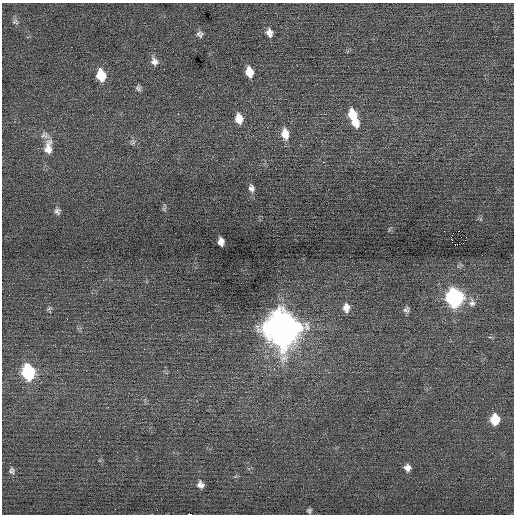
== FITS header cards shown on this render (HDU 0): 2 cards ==
NAXIS1  =                  512 / Axis length
NAXIS2  =                  512 / Axis length

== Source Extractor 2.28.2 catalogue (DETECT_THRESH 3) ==
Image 512 x 512 px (HDU 0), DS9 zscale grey, 1 PNG px = 1 image px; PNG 516 x 516 px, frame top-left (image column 1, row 512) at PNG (2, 3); no overlay
Background 0.0214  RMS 0.66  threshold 1.99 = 3 sigma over >= 5 px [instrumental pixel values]
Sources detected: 38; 1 with non-positive FLUX_AUTO (blend fragments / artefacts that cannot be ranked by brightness) is not listed; the other 37 listed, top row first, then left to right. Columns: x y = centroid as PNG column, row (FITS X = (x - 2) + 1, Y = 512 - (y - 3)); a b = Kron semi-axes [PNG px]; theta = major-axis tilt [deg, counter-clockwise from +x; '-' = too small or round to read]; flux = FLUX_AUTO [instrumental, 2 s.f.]
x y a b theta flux
15 22 9 7 -9 130
269 33 10 8 -73 270
200 34 9 8 - 170
154 61 12 9 -58 270
249 72 10 7 -78 730
101 75 11 8 -78 1300
138 88 8 7 - 120
354 117 22 8 -70 1400
239 118 11 8 -80 580
285 134 13 9 -81 570
133 142 8 6 -2 120
48 147 23 12 85 730
323 162 2 2 - 220
251 188 10 7 -76 190
164 209 7 4 -72 70
57 211 8 7 - 150
451 237 4 3 - 870
465 240 3 2 - 39
221 242 7 6 - 270
461 243 3 2 - 21
9 295 2 2 - 21
455 297 10 9 - 12000
472 303 12 9 -83 250
49 308 9 4 23 79
346 308 10 8 -89 330
406 310 8 7 - 140
282 328 14 12 -75 110000
212 359 2 2 - 33
28 372 11 8 -78 4500
108 407 3 2 - 78
495 419 9 7 90 1300
407 468 8 7 - 250
319 469 2 2 - 68
12 471 9 7 -76 140
200 485 7 6 - 210
309 511 5 5 - 88
190 514 4 2 - 1200
At the frame edge (FLAGS 8, measured only in part): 1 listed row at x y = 190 514
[1 non-positive-flux detection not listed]